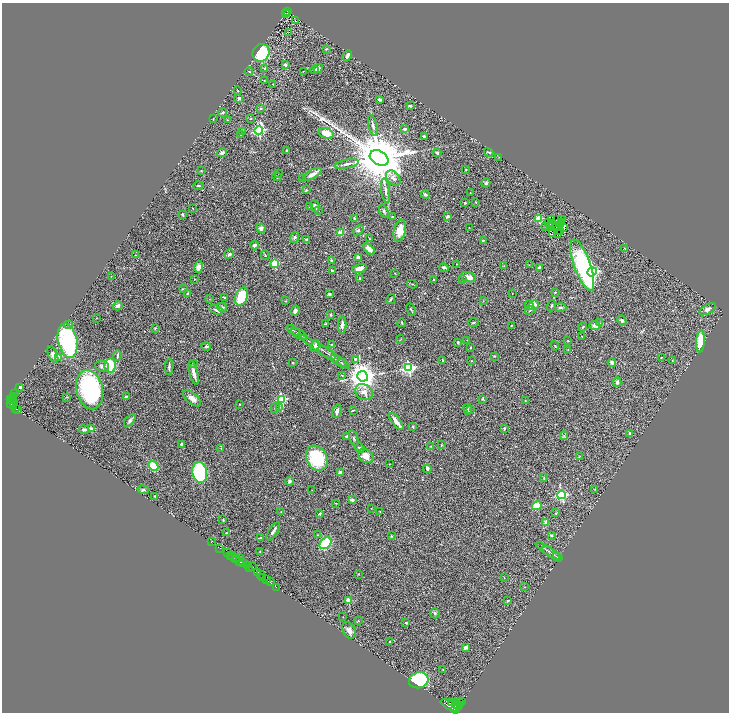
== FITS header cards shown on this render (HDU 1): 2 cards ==
NAXIS1  =                 1454
NAXIS2  =                 1420

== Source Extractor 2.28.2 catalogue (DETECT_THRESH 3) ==
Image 1454 x 1420 px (HDU 1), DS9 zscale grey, zoomed out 1/2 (1 PNG px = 2 x 2 image px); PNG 731 x 714 px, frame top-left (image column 2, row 1419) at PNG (2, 3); each listed source drawn as its Kron ellipse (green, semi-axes under 4 px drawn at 4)
Background 0.638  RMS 0.039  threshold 0.117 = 3 sigma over >= 5 px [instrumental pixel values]
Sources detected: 339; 36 cannot appear on this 1/2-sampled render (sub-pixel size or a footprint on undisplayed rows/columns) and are neither listed nor drawn; the other 303 listed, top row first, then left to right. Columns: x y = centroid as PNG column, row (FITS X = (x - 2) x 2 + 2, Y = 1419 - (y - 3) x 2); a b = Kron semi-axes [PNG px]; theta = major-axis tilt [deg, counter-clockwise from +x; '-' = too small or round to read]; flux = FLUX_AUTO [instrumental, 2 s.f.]
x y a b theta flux
287 12 4 1 - 72
285 13 2 1 - 10
287 13 2 1 - 6.9
295 21 3 2 - 3.9
289 32 2 1 - 24
326 49 3 2 - 4.6
261 53 9 8 - 350
347 56 6 3 63 22
285 65 3 3 - 19
265 68 4 3 - 12
318 68 5 4 - 29
314 70 4 3 - 8.6
249 71 4 2 - 4.2
303 71 2 1 - 3.7
264 80 3 2 - 2.8
273 84 3 2 - 3.9
238 91 3 2 - 3.1
239 98 3 3 - 16
379 99 4 3 - 12
410 106 3 3 - 8.9
261 108 3 3 - 5.8
223 112 4 3 - 13
213 119 2 2 - 3.3
250 119 3 2 - 4.9
227 120 2 2 - 2.4
373 125 10 3 -78 16
404 129 3 2 - 24
243 131 4 3 - 10
259 131 4 4 - 830
326 133 8 5 -17 140
241 135 3 3 - 18
424 136 3 3 - 9.1
287 150 2 2 - 11
489 152 5 2 - 6.4
222 153 5 4 - 19
437 153 4 3 - 17
499 157 2 1 - 1.9
379 158 10 7 -29 59000
347 164 12 3 10 23
466 170 3 2 - 3.3
201 171 3 2 - 4.2
279 174 2 1 - 2.2
312 174 10 4 29 44
277 177 5 3 - 13
303 178 4 3 - 7.4
393 178 9 6 -50 32
486 183 4 4 - 13
198 186 5 2 - 9.2
306 190 3 3 - 5.4
386 191 12 3 -82 26
470 193 2 1 - 1.4
425 194 4 3 - 15
476 202 3 2 - 4.7
465 203 3 2 - 4.4
310 206 3 2 - 5.4
315 206 6 4 -64 24
193 208 3 2 - 2.8
318 210 3 2 - 4
384 211 7 3 -62 11
182 215 3 3 - 9
393 216 3 2 - 4.4
448 216 4 3 - 15
354 219 3 3 - 7.6
539 219 3 3 - 280
551 219 3 1 - 3.4
561 220 2 1 - 2.2
549 222 2 1 - 2
561 222 2 1 - 3.1
553 224 2 1 - 1.1
560 224 2 1 - 5
558 225 3 1 - 0.39
551 226 2 1 - 0.63
469 227 2 1 - 2.4
546 227 2 1 - 0.96
564 227 3 1 - 0.51
261 228 5 4 - 35
358 230 6 3 39 13
400 231 11 6 78 88
560 232 3 1 - 1.6
340 233 2 2 - 130
552 233 3 1 - 6.3
557 234 3 1 - 2.2
295 237 6 3 71 11
370 239 3 2 - 5.1
306 240 3 3 - 14
483 240 4 2 - 7.2
255 245 4 3 - 17
624 248 3 2 - 2.9
369 249 6 4 -45 44
229 254 5 4 - 19
135 255 3 2 - 3.8
265 255 5 2 - 4.1
358 257 2 2 - 56
332 261 3 3 - 17
275 263 3 3 - 310
456 264 3 2 - 2.4
529 265 2 2 - 2.9
582 265 27 8 -70 1200
504 266 2 2 - 3
199 267 6 4 78 50
539 267 3 2 - 12
359 268 7 4 15 52
444 268 5 2 - 9.2
332 271 3 3 - 11
592 272 5 4 - 1100
395 273 2 2 - 3.2
111 276 2 1 - 2
468 277 8 5 -18 47
360 278 3 2 - 6
194 279 3 1 - 2.5
462 279 2 2 - 3.4
434 280 2 2 - 14
412 284 5 2 - 6.7
183 289 3 2 - 7
555 292 3 2 - 5.4
187 293 4 2 - 5.1
512 293 2 1 - 2.1
329 294 3 3 - 9.1
242 296 9 6 67 240
224 297 3 2 - 5.4
209 299 2 2 - 2.6
391 299 5 2 - 10
286 301 2 2 - 4.3
483 301 3 2 - 2.9
529 305 5 3 - 13
534 305 5 4 - 69
118 306 5 4 - 18
551 306 6 3 69 9.2
222 307 5 4 - 14
560 307 6 3 -5 11
708 309 9 4 30 27
216 310 7 3 -18 16
411 310 6 2 -65 7.2
530 310 5 3 - 9.4
295 311 5 3 - 20
330 315 4 3 - 7.7
96 318 2 2 - 2.6
622 321 5 3 - 17
474 322 5 3 - 8.8
402 323 4 2 - 6
600 323 3 2 - 5.8
69 324 4 3 - 8.2
325 324 3 2 - 4.1
342 325 8 3 89 22
511 325 3 2 - 4.1
595 325 5 4 - 39
583 327 4 3 - 6.5
155 328 3 3 - 6.2
293 330 7 2 -32 7.6
299 334 9 2 -32 14
582 336 3 2 - 3.2
400 339 4 2 - 3.6
467 340 2 2 - 2.1
67 341 17 9 -78 870
568 341 2 2 - 3.9
700 341 11 4 85 240
458 342 3 3 - 10
332 345 3 3 - 11
206 346 4 4 - 13
315 346 6 3 67 16
555 346 5 2 - 4.3
470 348 3 2 - 4.7
568 349 3 3 - 5.3
325 351 30 2 -33 30
327 353 10 1 -32 11
53 354 9 4 -67 30
117 356 5 2 - 11
494 356 3 2 - 5.5
58 357 2 2 - 90
661 357 2 1 - 2.8
335 358 4 2 - 7.1
355 359 4 4 - 10
443 361 4 2 - 5.9
472 361 2 2 - 3.5
672 361 3 2 - 2.9
612 362 4 3 - 25
293 363 3 2 - 6.2
342 363 4 2 - 5.9
193 364 2 2 - 7.2
110 365 7 5 81 230
102 366 7 5 -6 23
169 367 8 2 88 14
408 368 4 4 - 1100
194 373 12 3 -76 53
342 375 3 2 - 3.6
362 376 5 5 - 9200
617 382 5 3 - 13
20 387 2 2 - 13
90 390 20 13 -76 1100
364 392 9 7 -31 45
14 393 2 1 - 15
126 396 2 2 - 9.1
13 397 3 3 - 140
66 397 4 2 - 4.5
192 398 10 5 -39 43
12 399 3 1 - 140
281 399 3 3 - 630
483 399 4 3 - 6
10 400 4 2 - 210
525 401 2 2 - 4.2
13 403 2 2 - 68
10 404 3 2 - 53
239 404 3 2 - 3.7
13 407 2 2 - 55
275 407 6 3 66 11
279 407 4 3 - 7.3
16 408 2 1 - 37
17 409 2 2 - 26
468 409 5 3 - 17
353 410 3 2 - 4.8
471 410 3 2 - 4.3
337 411 7 4 75 23
130 420 7 4 52 21
396 422 10 3 -52 49
413 426 3 3 - 4.6
504 428 3 2 - 9.6
91 429 2 2 - 110
84 430 5 3 - 15
630 433 3 2 - 9.5
347 436 4 3 - 12
564 436 4 3 - 8.7
354 438 8 3 -71 11
181 444 4 2 - 10
441 445 3 2 - 4.4
431 446 3 2 - 4.1
221 448 3 2 - 4.2
360 448 5 3 - 11
366 456 8 6 -30 57
579 457 2 2 - 3.1
317 458 13 10 -60 420
389 464 2 2 - 3.7
153 466 6 3 -45 320
427 469 4 2 - 25
200 472 11 7 -79 750
340 472 3 3 - 25
544 478 3 2 - 3.8
289 481 4 4 - 16
143 489 6 3 -10 12
595 489 3 2 - 2.6
312 490 3 2 - 3
561 495 4 4 - 800
155 496 2 2 - 6
352 500 3 2 - 26
336 503 3 2 - 4.7
537 506 5 4 - 130
371 508 2 2 - 2.8
281 512 3 3 - 5.8
380 512 3 3 - 4.6
556 513 3 2 - 5
319 514 4 3 - 8.2
223 520 3 2 - 6.6
546 522 3 3 - 25
273 531 10 3 57 22
226 533 3 3 - 7.2
318 535 2 2 - 3.4
551 535 3 2 - 7.4
391 536 4 3 - 6.1
261 538 4 2 - 8.9
211 542 3 1 - 7.8
326 543 7 5 44 390
220 548 2 2 - 59
548 551 14 2 -33 16
260 552 2 2 - 3.2
228 553 3 2 - 200
552 554 11 2 -32 13
230 555 2 1 - 32
233 557 4 3 - 410
558 557 5 3 - 8.6
236 558 2 1 - 150
239 558 2 1 - 89
240 561 3 2 - 640
242 563 3 2 - 470
247 565 4 3 - 480
252 567 3 1 - 52
250 568 3 2 - 97
257 572 4 3 - 260
261 574 4 2 - 250
358 574 2 2 - 2.8
263 577 4 2 - 440
504 578 3 2 - 2.8
266 579 2 2 - 78
270 582 4 2 - 320
277 587 2 1 - 11
525 587 3 2 - 3.4
349 601 3 2 - 160
508 601 3 2 - 8.3
435 613 5 5 - 12
343 617 3 2 - 2.3
358 621 2 2 - 6.6
406 623 3 2 - 9.2
349 630 9 6 -59 38
390 641 2 2 - 19
466 647 3 3 - 40
443 669 2 2 - 4.2
419 680 10 8 16 1000
451 702 3 2 - 400
456 702 2 2 - 100
459 702 3 1 - 440
462 702 2 1 - 200
450 705 10 4 -28 2200
457 705 4 2 - 350
458 706 4 2 - 660
456 709 4 2 - 510
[36 sub-pixel or undisplayed-footprint detections neither listed nor drawn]